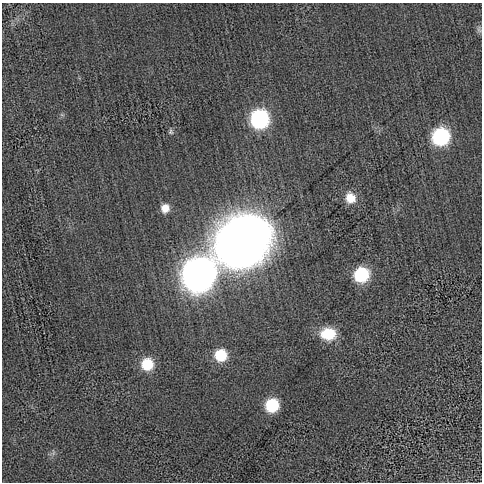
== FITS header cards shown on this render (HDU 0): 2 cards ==
NAXIS1  =                  480 / length of data axis 1
NAXIS2  =                  480 / length of data axis 2

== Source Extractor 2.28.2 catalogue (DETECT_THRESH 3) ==
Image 480 x 480 px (HDU 0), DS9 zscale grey, 1 PNG px = 1 image px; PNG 484 x 484 px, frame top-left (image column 1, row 480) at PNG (2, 3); no overlay
Background 1.87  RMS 63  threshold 190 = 3 sigma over >= 5 px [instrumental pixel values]
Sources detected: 15; all 15 listed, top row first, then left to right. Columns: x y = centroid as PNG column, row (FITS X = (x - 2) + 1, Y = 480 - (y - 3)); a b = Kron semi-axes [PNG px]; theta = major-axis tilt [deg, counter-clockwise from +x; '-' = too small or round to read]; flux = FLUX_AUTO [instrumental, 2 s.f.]
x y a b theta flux
479 29 10 5 -74 1.1e+04
62 115 6 4 -19 5.9e+03
260 119 12 11 - 7.3e+05
171 132 7 6 - 8.7e+03
441 136 11 11 - 5.4e+05
350 198 13 11 -66 6.8e+04
165 208 9 8 - 4.3e+04
243 241 40 35 36 4.3e+06
199 274 15 14 - 7.8e+06
361 274 11 11 - 2.9e+05
328 334 17 13 -4 1.2e+05
221 355 11 11 - 1.4e+05
147 364 11 11 - 1.3e+05
272 405 10 10 - 2.3e+05
53 453 7 4 71 9.1e+03